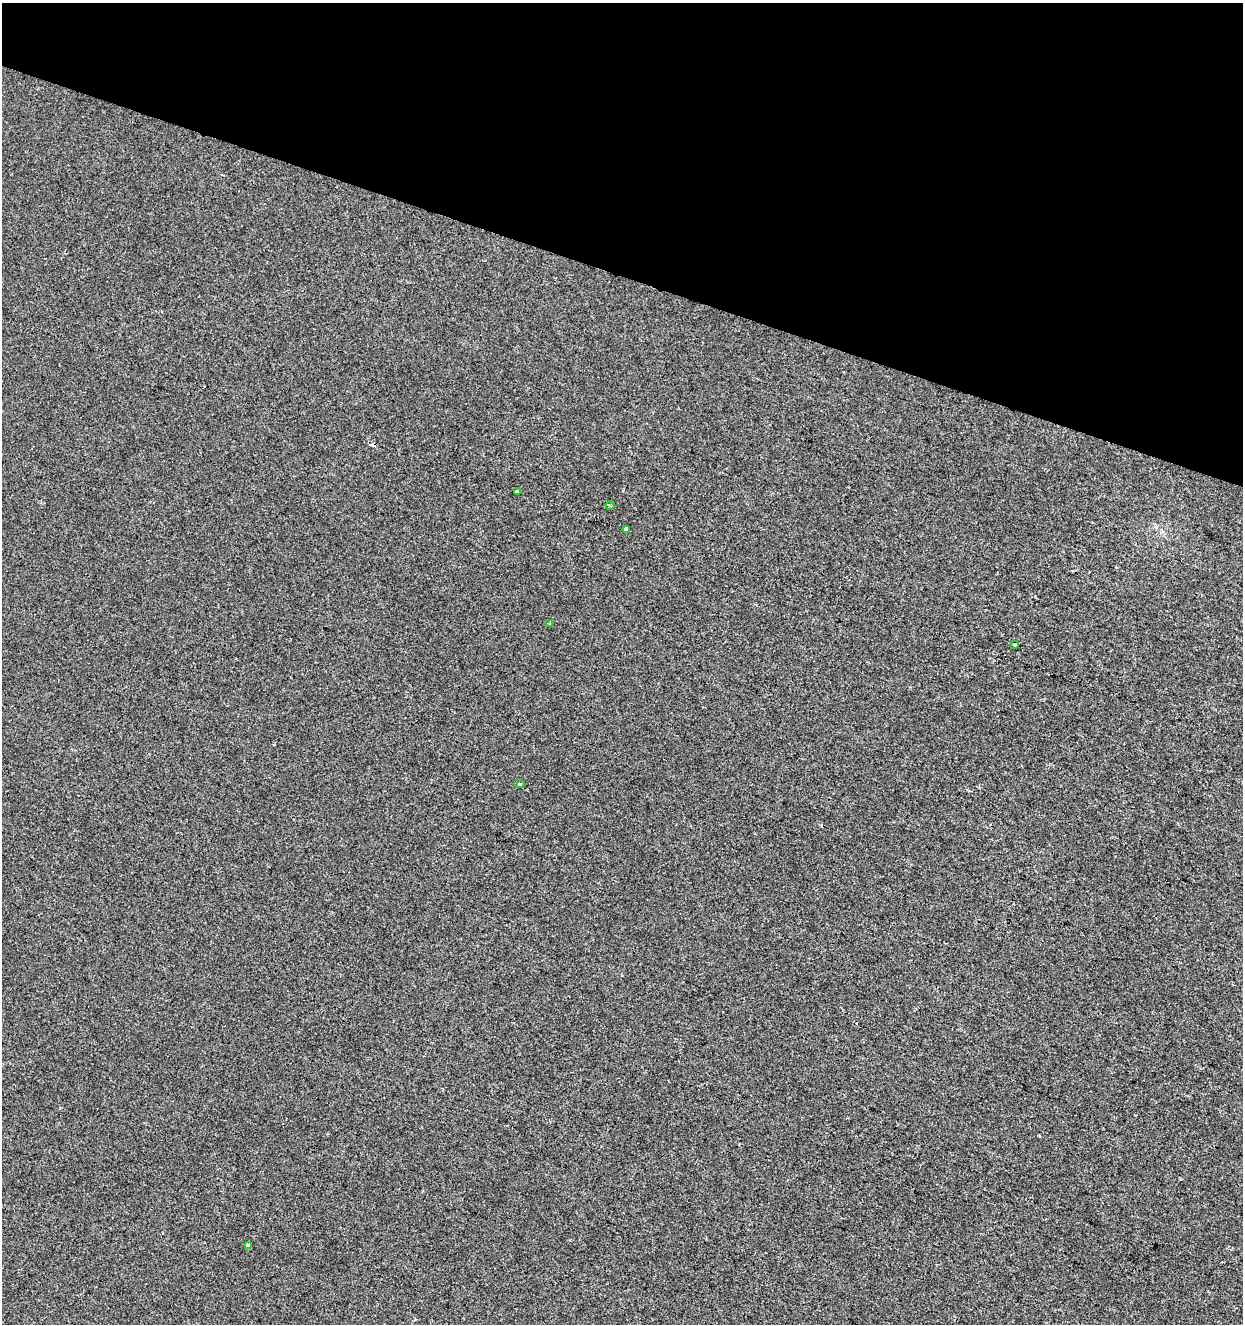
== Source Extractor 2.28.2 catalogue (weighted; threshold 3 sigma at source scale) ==
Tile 2 of 4 x 4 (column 2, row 1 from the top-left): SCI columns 1458-2698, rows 3972-5293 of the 5459 x 5293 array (HDU 1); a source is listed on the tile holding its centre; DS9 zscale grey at full resolution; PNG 1245 x 1326 px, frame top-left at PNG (2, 3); each listed source drawn as its Kron ellipse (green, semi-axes under 4 px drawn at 4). Shown black and unused: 21% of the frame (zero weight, under 2 of 3 exposures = <1% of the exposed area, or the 3 px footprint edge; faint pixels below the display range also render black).
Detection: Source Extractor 2.28.2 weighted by HDU 2 'WHT'; one run over the whole footprint, this tile lists its part. Background -7.68e-04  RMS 0.0042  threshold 0.0188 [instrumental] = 3 sigma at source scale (4.5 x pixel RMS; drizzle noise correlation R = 1.50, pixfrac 1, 0.0396/0.0396 arcsec/px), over >= 5 px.
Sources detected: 8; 1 cosmic-ray / hot-pixel residue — neither listed nor drawn; the other 7 listed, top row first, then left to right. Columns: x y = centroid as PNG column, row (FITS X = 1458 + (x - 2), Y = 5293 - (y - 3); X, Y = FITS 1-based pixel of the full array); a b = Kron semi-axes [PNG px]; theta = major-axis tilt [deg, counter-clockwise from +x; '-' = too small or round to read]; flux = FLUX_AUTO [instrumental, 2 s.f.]
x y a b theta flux
517 492 4 3 - 4.1
610 506 4 2 - 0.97
626 529 4 3 - 5.3
550 623 3 2 - 0.34
1014 645 3 2 - 0.55
520 784 5 3 - 0.44
248 1246 4 3 - 2